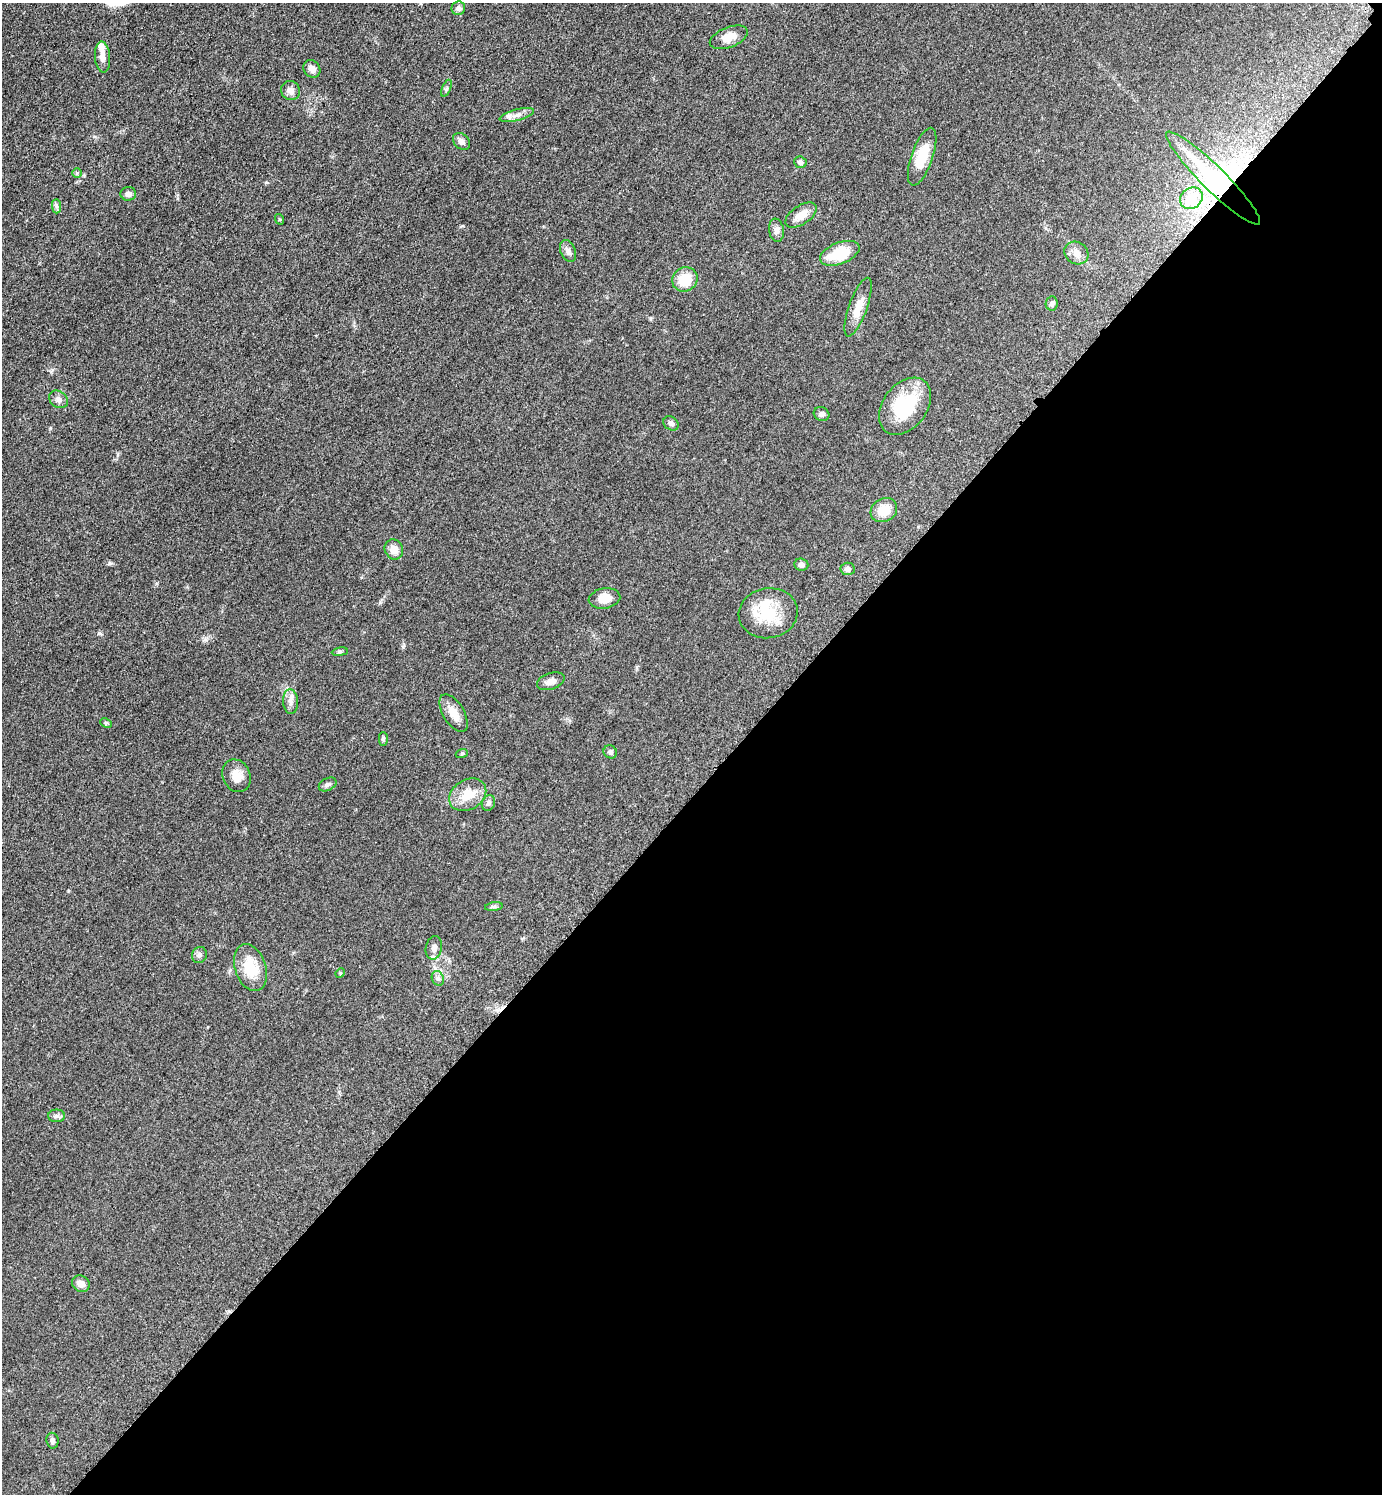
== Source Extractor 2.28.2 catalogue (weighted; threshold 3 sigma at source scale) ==
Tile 12 of 4 x 4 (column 4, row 3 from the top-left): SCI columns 4354-5733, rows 1513-3004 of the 6048 x 6047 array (HDU 1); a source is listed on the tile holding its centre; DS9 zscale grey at full resolution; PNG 1384 x 1496 px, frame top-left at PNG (2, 3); each listed source drawn as its Kron ellipse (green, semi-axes under 4 px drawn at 4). Shown black and unused: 47% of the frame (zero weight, under 3 of 5 exposures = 4% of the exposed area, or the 3 px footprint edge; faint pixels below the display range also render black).
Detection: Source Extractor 2.28.2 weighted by HDU 2 'WHT'; one run over the whole footprint, this tile lists its part. Background 0.0497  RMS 0.0055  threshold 0.0245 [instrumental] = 3 sigma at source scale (4.5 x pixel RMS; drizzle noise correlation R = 1.50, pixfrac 1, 0.05/0.05 arcsec/px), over >= 5 px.
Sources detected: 58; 1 inside a brighter object's white glare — neither listed nor drawn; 2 inside a brighter listed object's ellipse — not listed separately; the other 55 listed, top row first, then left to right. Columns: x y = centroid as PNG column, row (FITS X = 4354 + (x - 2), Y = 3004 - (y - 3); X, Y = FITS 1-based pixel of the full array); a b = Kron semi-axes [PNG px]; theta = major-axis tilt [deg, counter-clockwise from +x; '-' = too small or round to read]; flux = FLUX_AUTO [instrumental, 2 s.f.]
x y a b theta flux
458 8 7 7 - 1.9
729 37 20 10 21 6.2
103 57 16 7 -86 3.5
312 69 9 8 - 3.2
446 88 9 3 69 0.83
291 91 10 9 - 2.9
517 115 18 5 15 3.2
461 141 10 7 -44 2.3
922 157 30 10 71 13
800 162 6 5 - 1.7
77 173 5 5 - 0.75
1213 178 65 12 -45 47
128 194 8 7 - 2
1191 198 12 10 38 10
56 206 7 4 -89 1.2
801 215 18 9 34 5.9
279 219 5 3 - 0.46
776 230 11 7 -82 2.3
568 251 11 7 -65 2.5
840 253 21 10 21 19
1076 253 12 11 - 3.5
685 279 13 11 32 12
1052 303 7 6 - 1.2
858 307 31 9 70 7.9
58 399 10 8 -37 2.4
905 406 32 22 52 28
822 414 8 6 -26 1.6
671 423 8 6 -39 1.5
884 510 14 11 29 8.6
394 549 10 9 - 4.8
801 565 7 6 - 1.7
848 569 7 6 - 2.1
604 598 16 10 9 6.7
768 613 29 25 9 20
340 652 8 4 8 0.84
551 681 14 8 18 3.5
290 701 12 7 -86 2.9
454 713 21 10 -59 6.3
106 723 6 4 -25 0.7
383 739 7 4 -90 0.96
610 752 7 6 - 1.4
462 753 6 4 19 0.61
237 776 17 13 -66 6.2
328 784 9 6 27 1.3
468 795 20 15 31 9.7
489 803 8 6 66 1.6
494 907 9 4 9 1.1
434 948 12 8 78 2.7
199 955 8 7 - 1.5
250 968 24 15 -71 15
340 973 5 4 - 0.52
438 978 8 6 -67 1.5
57 1116 8 6 0 1.6
81 1284 9 8 - 3.5
52 1441 8 6 -81 1.5
Overlapping masked pixels (flux is a lower limit): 1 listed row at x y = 1213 178
Unlisted compact peaks at least as high as the median listed source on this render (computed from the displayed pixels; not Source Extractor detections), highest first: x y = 52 370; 403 647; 266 182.